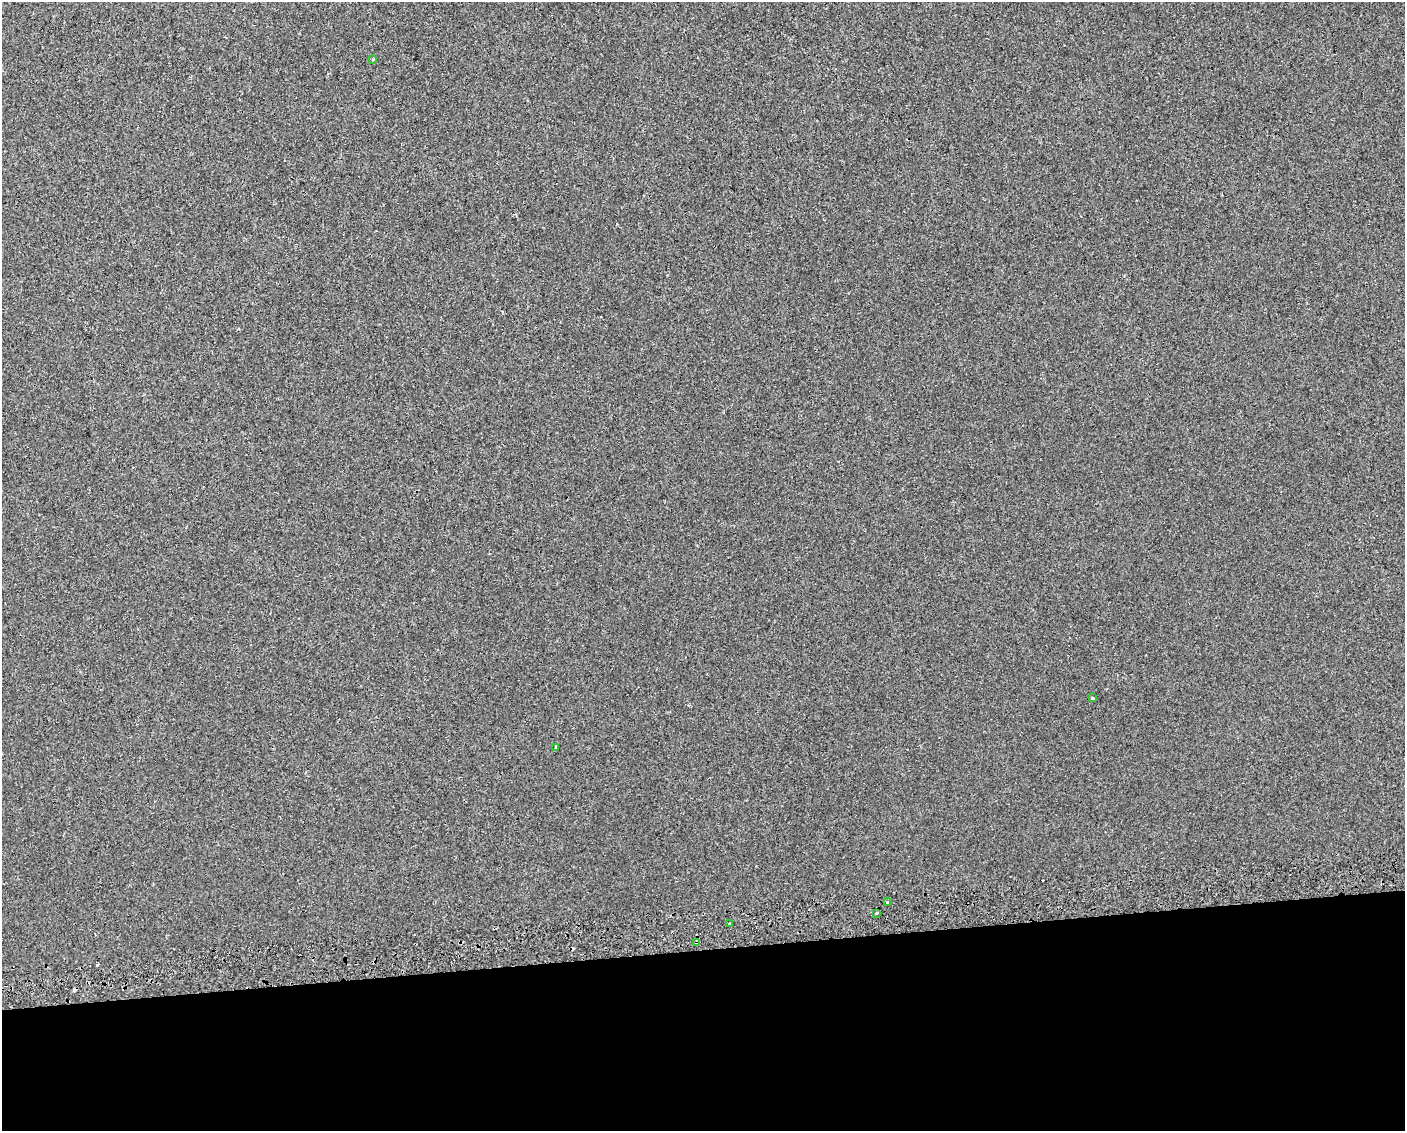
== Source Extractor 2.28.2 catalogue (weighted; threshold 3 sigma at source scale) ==
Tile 11 of 3 x 4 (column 2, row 4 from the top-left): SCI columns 1450-2852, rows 41-1169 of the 4261 x 4599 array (HDU 1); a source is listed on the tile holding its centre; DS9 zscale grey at full resolution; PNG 1407 x 1133 px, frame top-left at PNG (2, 2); each listed source drawn as its Kron ellipse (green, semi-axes under 4 px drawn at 4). Shown black and unused: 16% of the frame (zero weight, under 2 of 3 exposures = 2% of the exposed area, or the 3 px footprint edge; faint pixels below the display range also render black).
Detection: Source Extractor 2.28.2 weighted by HDU 2 'WHT'; one run over the whole footprint, this tile lists its part. Background 8.95e-05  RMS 0.0035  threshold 0.0157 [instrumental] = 3 sigma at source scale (4.5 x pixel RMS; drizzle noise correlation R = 1.50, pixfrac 1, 0.0396/0.0396 arcsec/px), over >= 5 px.
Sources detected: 10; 3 cosmic-ray / hot-pixel residue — neither listed nor drawn; the other 7 listed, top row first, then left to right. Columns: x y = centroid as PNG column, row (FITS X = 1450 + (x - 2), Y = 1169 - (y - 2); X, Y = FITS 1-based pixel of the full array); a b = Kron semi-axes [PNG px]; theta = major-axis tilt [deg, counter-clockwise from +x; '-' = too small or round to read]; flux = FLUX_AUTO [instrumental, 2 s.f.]
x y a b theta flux
373 60 3 3 - 0.37
1092 698 3 3 - 0.58
556 748 3 3 - 1.3
887 902 3 3 - 1.3
877 913 3 3 - 1.1
730 924 3 2 - 0.52
697 943 4 3 - 3.4
Overlapping masked pixels (flux is a lower limit): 1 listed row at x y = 697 943